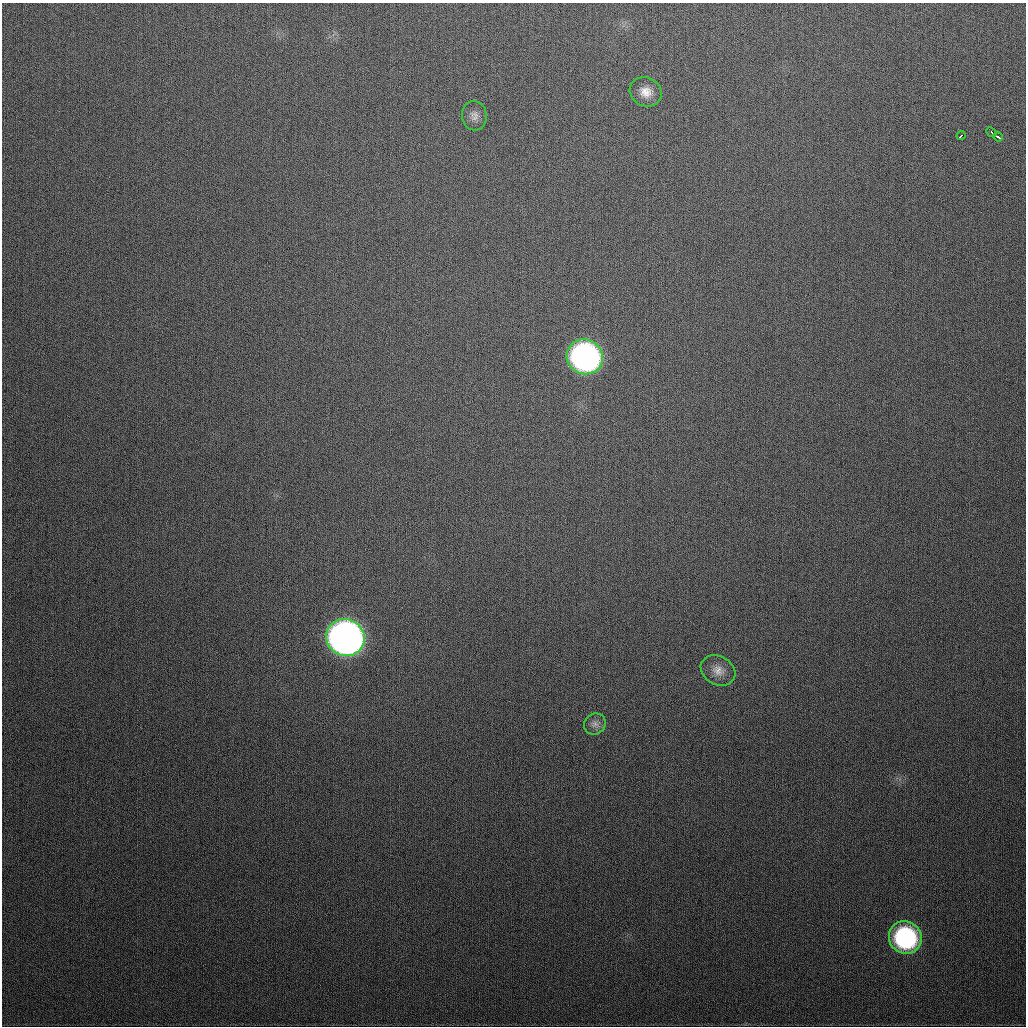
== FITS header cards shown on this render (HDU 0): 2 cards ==
NAXIS1  =                 1024
NAXIS2  =                 1024

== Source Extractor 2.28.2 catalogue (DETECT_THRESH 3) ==
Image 1024 x 1024 px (HDU 0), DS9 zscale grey, 1 PNG px = 1 image px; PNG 1028 x 1028 px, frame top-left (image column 1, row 1024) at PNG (2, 3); each listed source drawn as its Kron ellipse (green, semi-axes under 4 px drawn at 4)
Background 325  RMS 12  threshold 37.3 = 3 sigma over >= 5 px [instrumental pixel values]
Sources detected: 10; all 10 listed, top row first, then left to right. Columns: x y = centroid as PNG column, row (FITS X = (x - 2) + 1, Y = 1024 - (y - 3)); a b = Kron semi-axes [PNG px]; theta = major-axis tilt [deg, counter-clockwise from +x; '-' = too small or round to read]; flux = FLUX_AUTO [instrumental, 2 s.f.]
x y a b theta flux
646 92 16 14 -25 11000
474 116 15 12 -84 6500
991 132 5 3 - 8900
961 136 4 2 - 3100
998 137 5 3 - 3300
585 357 18 17 - 320000
345 637 19 18 - 720000
718 670 18 14 -30 9900
595 724 11 10 - 5100
905 937 17 16 - 120000